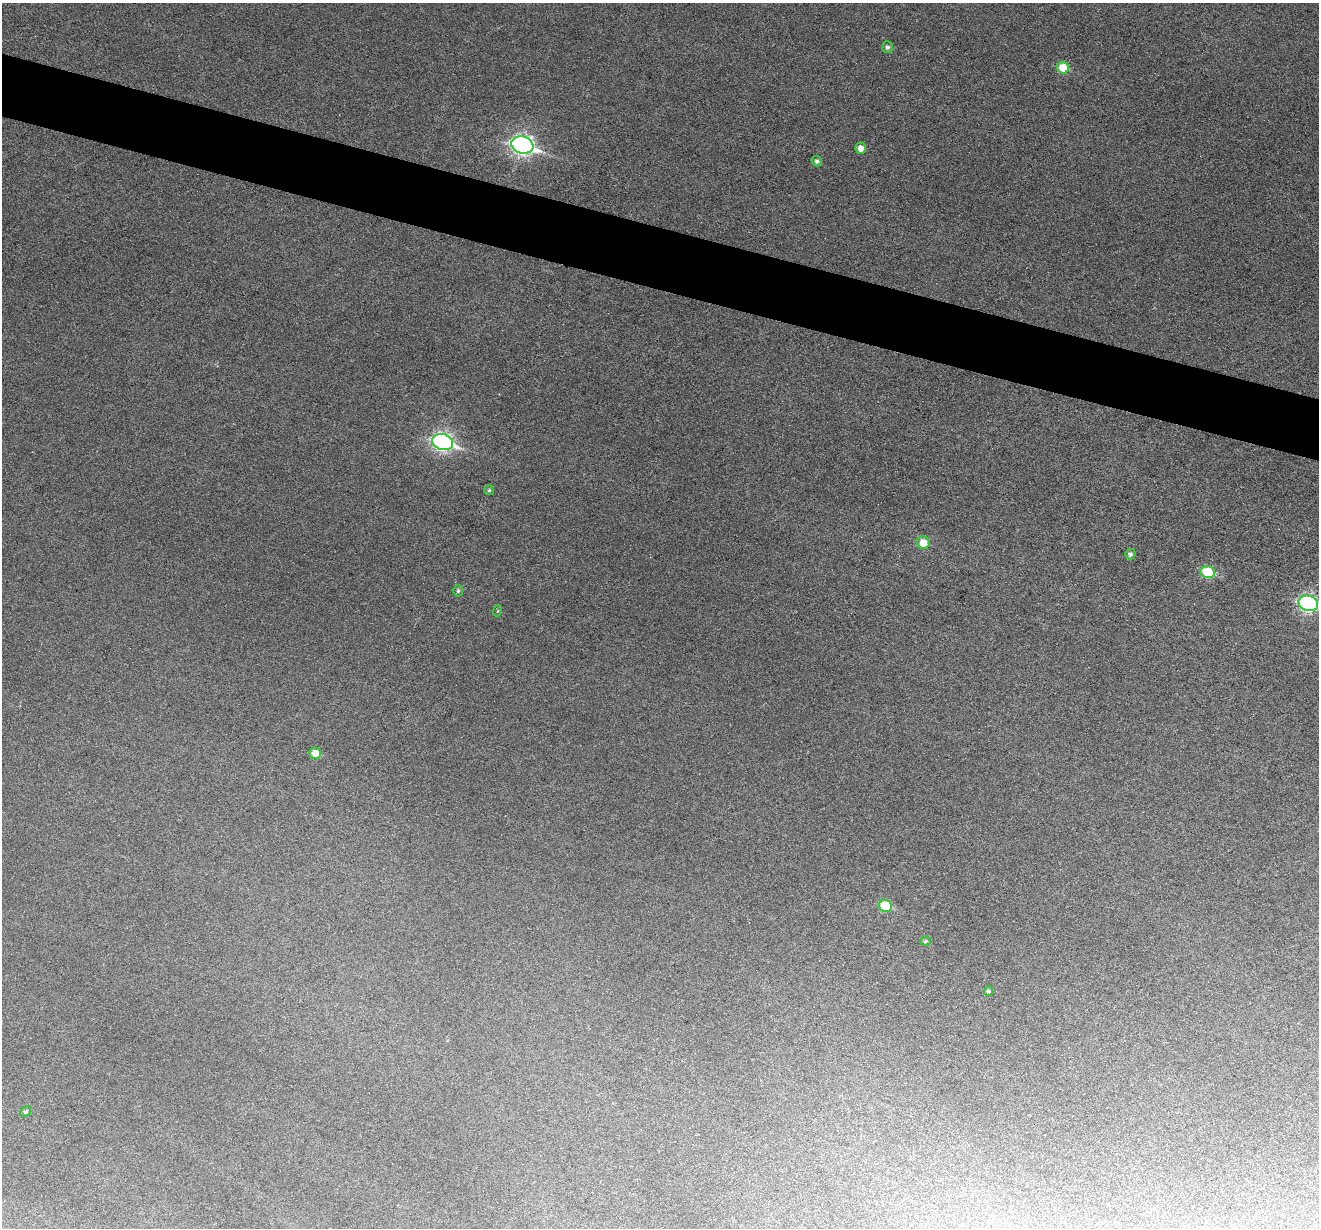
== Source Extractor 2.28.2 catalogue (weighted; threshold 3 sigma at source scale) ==
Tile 11 of 4 x 4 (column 3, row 3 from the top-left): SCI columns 2640-3956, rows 1482-2707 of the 5274 x 5288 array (HDU 1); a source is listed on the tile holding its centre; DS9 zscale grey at full resolution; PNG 1321 x 1230 px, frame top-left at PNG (2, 3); each listed source drawn as its Kron ellipse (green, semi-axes under 4 px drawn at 4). Shown black and unused: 5% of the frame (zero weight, under 3 of 6 exposures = <1% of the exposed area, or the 3 px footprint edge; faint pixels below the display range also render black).
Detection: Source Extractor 2.28.2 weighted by HDU 2 'WHT'; one run over the whole footprint, this tile lists its part. Background 0.0517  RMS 0.0057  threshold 0.0233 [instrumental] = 3 sigma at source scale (4.09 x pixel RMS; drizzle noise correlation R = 1.36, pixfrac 0.8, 0.05/0.05 arcsec/px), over >= 5 px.
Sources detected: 18; all 18 listed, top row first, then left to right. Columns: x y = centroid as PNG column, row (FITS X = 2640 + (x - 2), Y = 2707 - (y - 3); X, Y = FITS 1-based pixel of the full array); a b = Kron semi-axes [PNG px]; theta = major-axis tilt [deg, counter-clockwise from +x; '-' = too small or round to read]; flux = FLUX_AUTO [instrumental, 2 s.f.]
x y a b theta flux
887 47 6 5 - 1.5
1063 68 6 5 - 15
522 145 11 8 -18 240
861 148 5 5 - 3.9
817 161 5 5 - 1.4
443 442 10 8 -19 180
489 490 5 5 - 0.92
923 543 6 6 - 8.6
1130 554 5 5 - 1.5
1208 572 7 6 - 27
458 591 5 5 - 0.93
1308 603 10 7 -17 130
497 611 5 3 - 0.48
315 753 6 5 - 8.4
885 906 7 6 - 21
925 941 5 4 - 0.98
988 991 5 4 - 1.1
25 1112 6 4 42 1
Isophote crosses this tile's border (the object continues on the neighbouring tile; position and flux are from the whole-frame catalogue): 1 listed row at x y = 1308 603